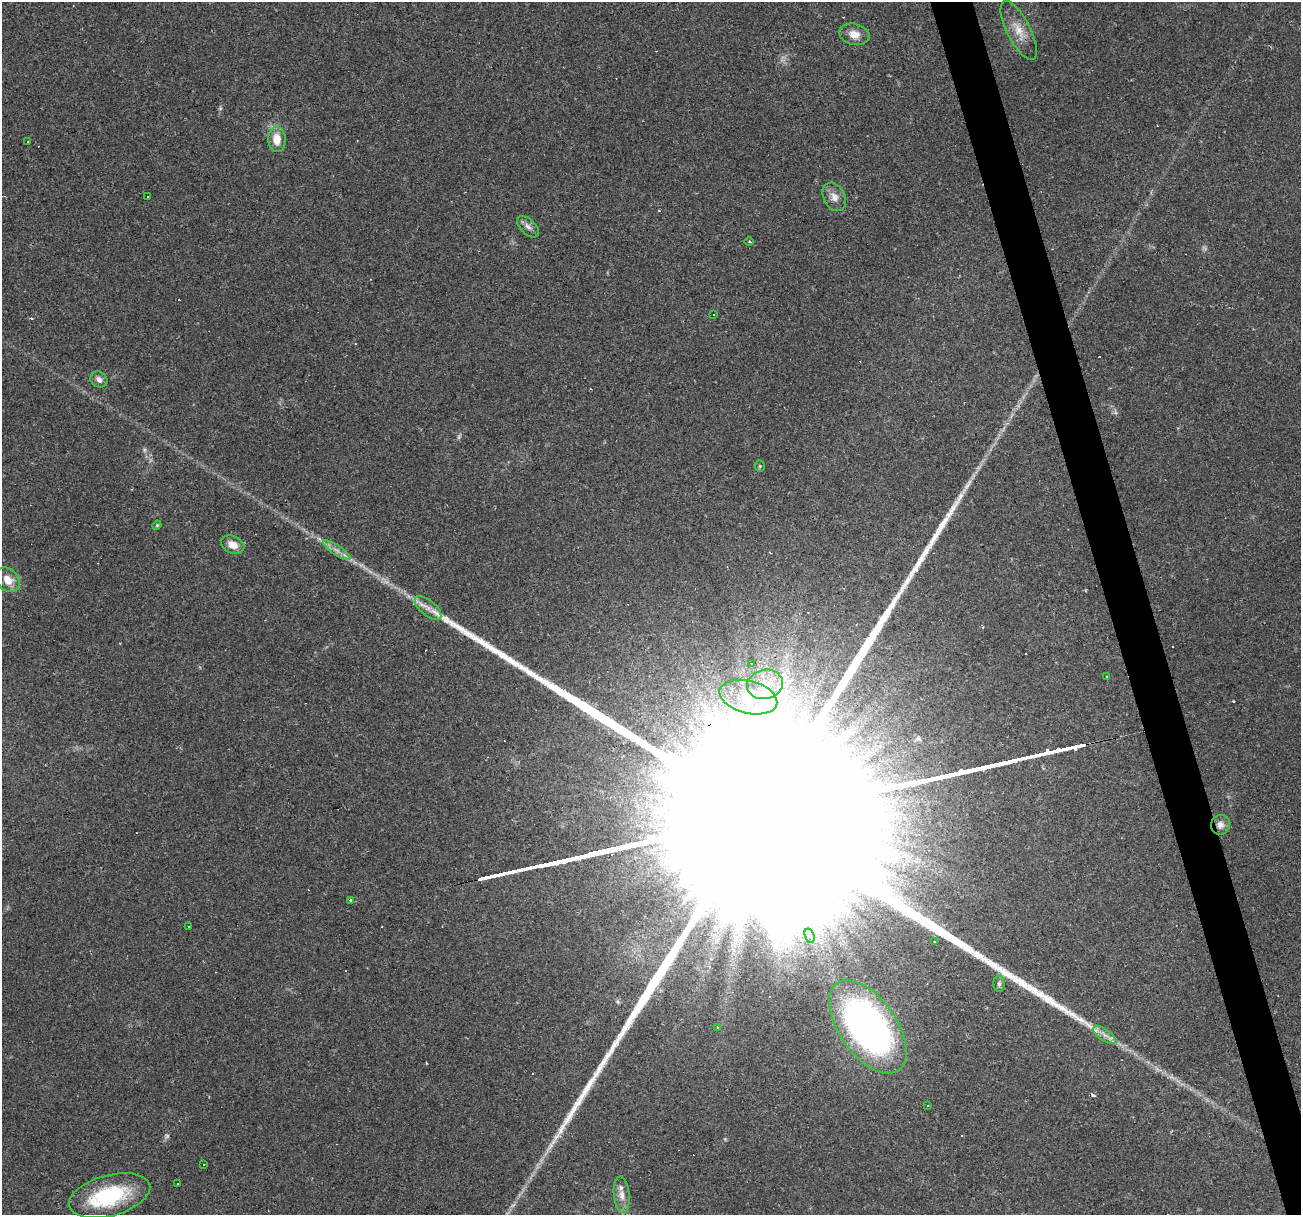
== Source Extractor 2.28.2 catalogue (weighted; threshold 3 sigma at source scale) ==
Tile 6 of 4 x 4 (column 2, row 2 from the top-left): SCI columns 1299-2597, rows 2475-3687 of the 5194 x 4998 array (HDU 1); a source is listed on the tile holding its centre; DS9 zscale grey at full resolution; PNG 1303 x 1217 px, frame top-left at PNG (2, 2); each listed source drawn as its Kron ellipse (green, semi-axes under 4 px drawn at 4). Shown black and unused: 3% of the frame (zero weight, under 2 of 3 exposures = <1% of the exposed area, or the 3 px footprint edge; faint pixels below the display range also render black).
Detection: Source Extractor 2.28.2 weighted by HDU 2 'WHT'; one run over the whole footprint, this tile lists its part. Background 0.0476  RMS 0.0041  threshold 0.0186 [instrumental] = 3 sigma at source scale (4.5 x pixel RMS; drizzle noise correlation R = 1.50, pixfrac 1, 0.0396/0.0396 arcsec/px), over >= 5 px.
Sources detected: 71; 5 too faint to see at this stretch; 2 inside a brighter object's white glare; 26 cosmic-ray / hot-pixel residue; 1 long thin detection or spike segment (spike, bleed or trail) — neither listed nor drawn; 3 inside a brighter listed object's ellipse — not listed separately; the other 34 listed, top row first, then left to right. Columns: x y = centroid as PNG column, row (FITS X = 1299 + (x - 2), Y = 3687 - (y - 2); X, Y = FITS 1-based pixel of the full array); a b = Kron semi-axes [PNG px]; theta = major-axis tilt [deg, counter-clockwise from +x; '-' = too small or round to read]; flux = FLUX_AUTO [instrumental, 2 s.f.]
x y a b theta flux
1019 30 32 11 -63 7.5
854 34 15 10 -13 4.6
277 139 13 8 -85 6.3
28 141 2 2 - 0.45
148 197 3 3 - 1.1
834 197 15 10 -63 3.5
528 227 13 7 -44 2.1
749 241 4 3 - 0.44
713 315 3 3 - 2.1
99 379 9 7 -33 2
760 466 5 5 - 0.53
157 525 4 4 - 0.46
233 545 12 8 -25 4.6
337 550 16 5 -33 2.6
8 580 14 10 -47 5
428 608 16 8 -41 3.8
752 663 3 3 - 1.5
1107 676 4 3 - 2.8
765 684 18 14 12 9.1
748 697 29 16 -14 16
1220 825 10 9 - 2.8
351 900 3 3 - 1.3
189 927 3 3 - 1.7
810 936 7 4 -71 1.6
934 941 3 2 - 0.5
999 984 8 5 90 1.2
717 1027 4 3 - 0.34
868 1027 53 28 -55 200
1105 1035 14 5 -35 2.6
928 1106 3 2 - 0.47
204 1164 3 3 - 0.54
178 1184 2 2 - 0.37
622 1195 18 8 -84 3.6
110 1196 42 20 15 35
Overlapping masked pixels (flux is a lower limit): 1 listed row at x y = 1220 825
Unlisted compact peaks at least as high as the median listed source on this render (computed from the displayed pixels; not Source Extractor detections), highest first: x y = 220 109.